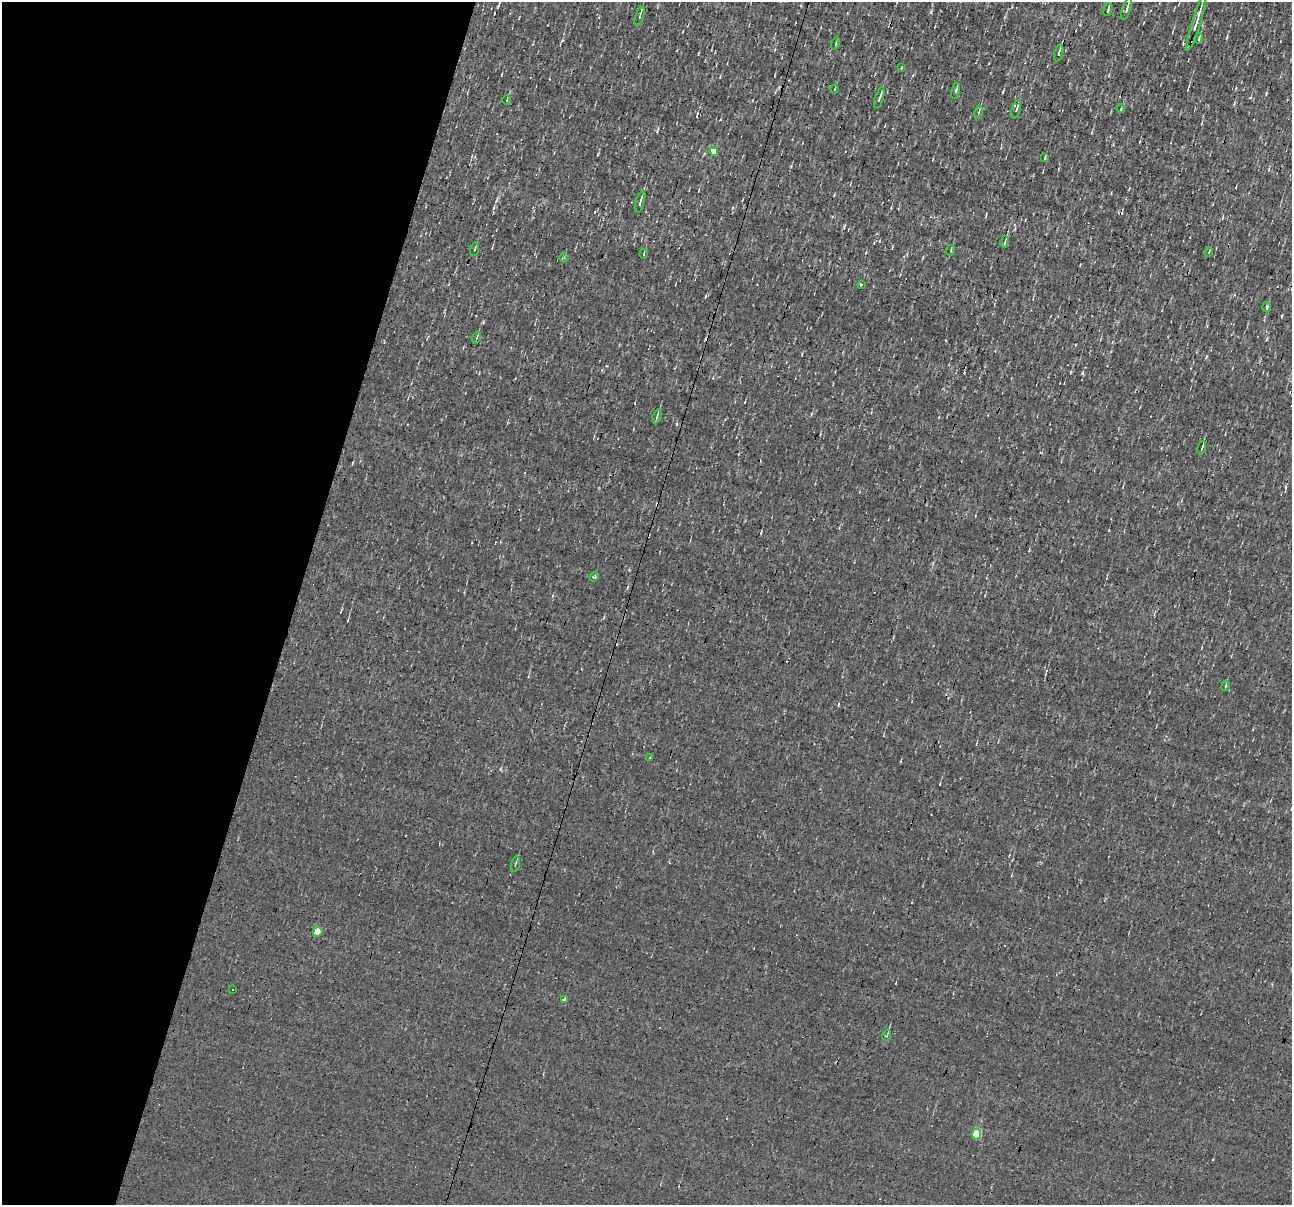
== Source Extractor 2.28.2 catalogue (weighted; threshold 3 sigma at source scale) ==
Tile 9 of 4 x 4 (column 1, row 3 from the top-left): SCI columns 1-1290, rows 1453-2655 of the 5161 x 5185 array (HDU 1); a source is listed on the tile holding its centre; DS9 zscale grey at full resolution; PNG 1294 x 1207 px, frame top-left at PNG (2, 2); each listed source drawn as its Kron ellipse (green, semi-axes under 4 px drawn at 4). Shown black and unused: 23% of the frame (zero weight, under 3 of 4 exposures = <1% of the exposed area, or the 3 px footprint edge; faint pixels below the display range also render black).
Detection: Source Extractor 2.28.2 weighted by HDU 2 'WHT'; one run over the whole footprint, this tile lists its part. Background 8.59e-04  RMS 0.042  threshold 0.191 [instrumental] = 3 sigma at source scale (4.5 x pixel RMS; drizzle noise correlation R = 1.50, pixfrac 1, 0.05/0.05 arcsec/px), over >= 5 px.
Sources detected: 41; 3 cosmic-ray / hot-pixel residue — neither listed nor drawn; the other 38 listed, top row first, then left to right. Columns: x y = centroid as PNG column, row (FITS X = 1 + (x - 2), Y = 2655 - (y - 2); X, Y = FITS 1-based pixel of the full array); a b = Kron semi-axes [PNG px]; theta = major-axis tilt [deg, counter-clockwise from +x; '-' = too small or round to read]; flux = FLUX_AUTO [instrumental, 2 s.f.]
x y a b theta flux
1127 9 11 3 73 11
1108 10 6 2 70 6.2
639 16 10 3 73 9.9
1196 22 30 3 73 37
1199 38 5 2 - 5.4
835 44 6 2 71 4.2
1059 53 9 3 74 14
901 68 3 2 - 2.9
834 89 4 3 - 3.1
955 91 8 3 75 7
879 98 11 3 74 12
507 100 4 2 - 3.6
1016 109 9 4 74 9
1121 109 4 4 - 4.1
978 112 6 3 78 6.7
713 151 4 4 - 53
1045 158 4 2 - 4.9
640 202 11 3 73 12
1005 242 6 2 75 4.9
474 249 7 2 74 4.5
951 250 5 3 - 3.9
1209 252 5 3 - 3.6
644 254 4 2 - 4
564 258 4 3 - 3.9
861 285 3 3 - 93
1267 307 5 3 - 4.8
477 337 6 3 71 4.6
657 417 7 3 66 6.9
1202 448 7 2 78 7.2
594 577 5 4 - 6.4
1226 686 5 3 - 4.1
650 757 3 3 - 13
515 864 8 2 76 4.5
318 932 5 4 - 100
232 990 3 3 - 26
565 1000 3 3 - 18
887 1035 6 3 71 5.1
976 1134 5 4 - 200
Unlisted compact peaks at least as high as the median listed source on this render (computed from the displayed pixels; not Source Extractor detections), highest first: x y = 1082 373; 931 12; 761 533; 657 131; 483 322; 1267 339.